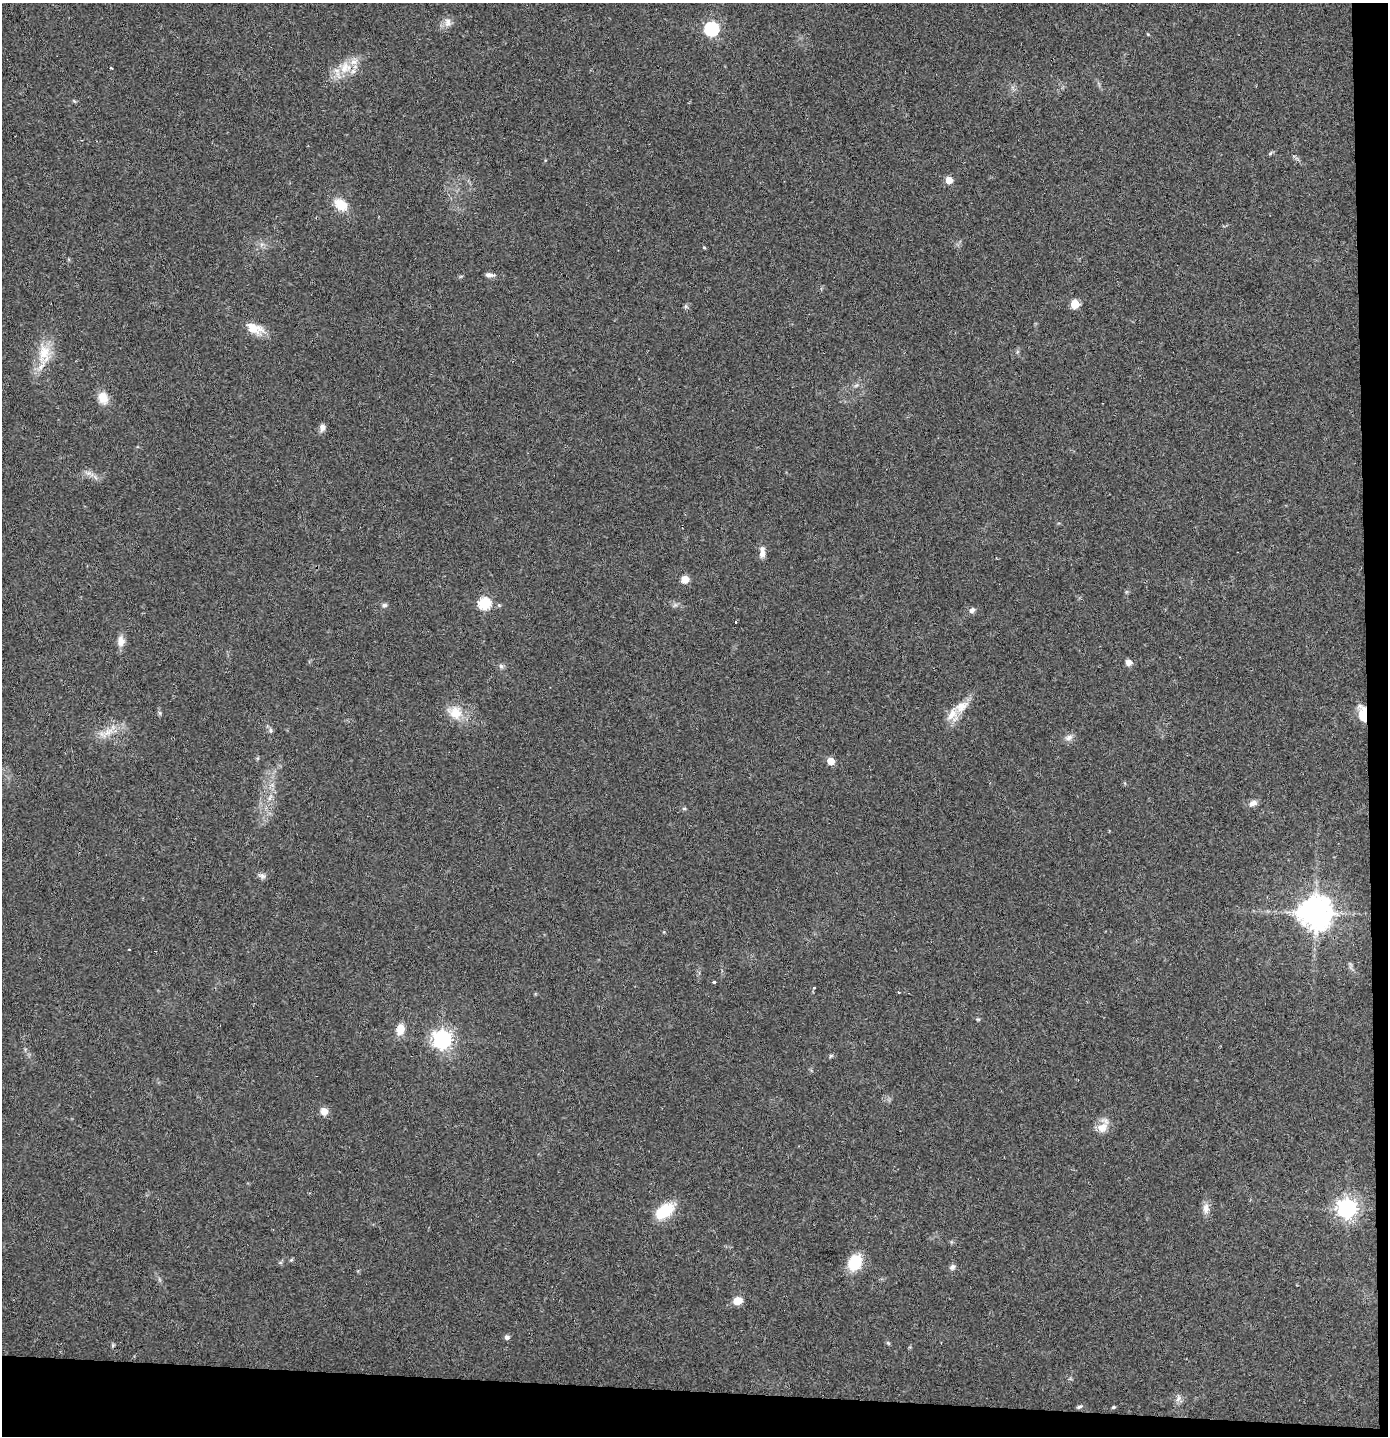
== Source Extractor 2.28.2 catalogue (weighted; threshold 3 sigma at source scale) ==
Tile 9 of 3 x 3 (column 3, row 3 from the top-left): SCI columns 2850-4235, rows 2-1435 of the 4317 x 4304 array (HDU 1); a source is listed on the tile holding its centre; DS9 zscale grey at full resolution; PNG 1390 x 1438 px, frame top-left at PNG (2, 3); no overlay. Shown black and unused: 5% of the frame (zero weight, under 2 of 3 exposures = <1% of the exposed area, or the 3 px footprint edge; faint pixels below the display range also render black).
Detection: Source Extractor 2.28.2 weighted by HDU 2 'WHT'; one run over the whole footprint, this tile lists its part. Background 0.0466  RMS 0.0068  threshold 0.0305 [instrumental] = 3 sigma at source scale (4.5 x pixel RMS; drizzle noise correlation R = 1.50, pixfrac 1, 0.05/0.05 arcsec/px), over >= 5 px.
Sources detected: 59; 1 cosmic-ray / hot-pixel residue — not listed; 1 inside a brighter listed object's ellipse — not listed separately; the other 57 listed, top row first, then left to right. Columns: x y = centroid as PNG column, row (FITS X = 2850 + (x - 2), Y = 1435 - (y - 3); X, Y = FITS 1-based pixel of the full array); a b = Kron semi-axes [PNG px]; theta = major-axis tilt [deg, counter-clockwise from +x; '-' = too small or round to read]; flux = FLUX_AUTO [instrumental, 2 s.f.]
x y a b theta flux
448 22 13 8 -90 3.9
711 29 6 6 - 130
345 67 20 16 56 14
112 68 3 3 - 1.3
1270 153 7 4 59 0.95
949 180 5 5 - 14
341 204 18 12 -38 12
704 248 5 3 - 0.6
489 275 10 5 -7 2.6
1075 304 5 5 - 24
686 306 6 4 -90 1.2
254 328 23 12 -22 11
44 353 29 17 84 17
103 398 14 11 -68 8.5
322 427 9 7 77 3
762 553 14 6 86 4.4
685 579 5 5 - 15
484 603 6 6 - 70
384 605 7 6 - 1.6
499 605 5 5 - 0.84
972 610 8 6 46 2.3
121 641 13 9 89 5.5
1129 662 7 7 - 3.5
501 666 6 6 - 1.6
961 707 22 13 36 11
455 713 21 16 -38 13
1363 714 18 8 -83 12
271 730 6 6 - 1.6
108 732 18 7 33 6.7
1069 737 10 7 21 3.2
831 761 5 5 - 12
270 797 11 3 61 2
1253 803 10 7 14 3.6
262 876 10 7 -22 2.2
1315 912 10 10 - 1200
129 950 3 2 - 0.59
714 982 3 3 - 4.1
814 988 3 3 - 2.1
899 992 3 2 - 0.94
978 1019 5 4 - 0.82
400 1029 11 8 76 8.6
442 1039 7 7 - 340
831 1056 6 4 30 0.98
324 1111 9 8 - 4.8
1102 1127 17 13 63 7.7
1206 1208 14 9 88 4.6
1347 1208 7 7 - 380
665 1211 23 13 37 22
291 1260 5 4 - 0.88
855 1263 15 12 60 22
952 1267 8 6 46 2.1
737 1301 6 5 - 19
507 1337 5 5 - 2.2
888 1343 6 4 -44 0.87
1178 1398 14 7 -78 3.1
1080 1407 7 4 22 1.3
1113 1407 5 3 - 0.94
Overlapping masked pixels (flux is a lower limit): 1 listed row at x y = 1363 714